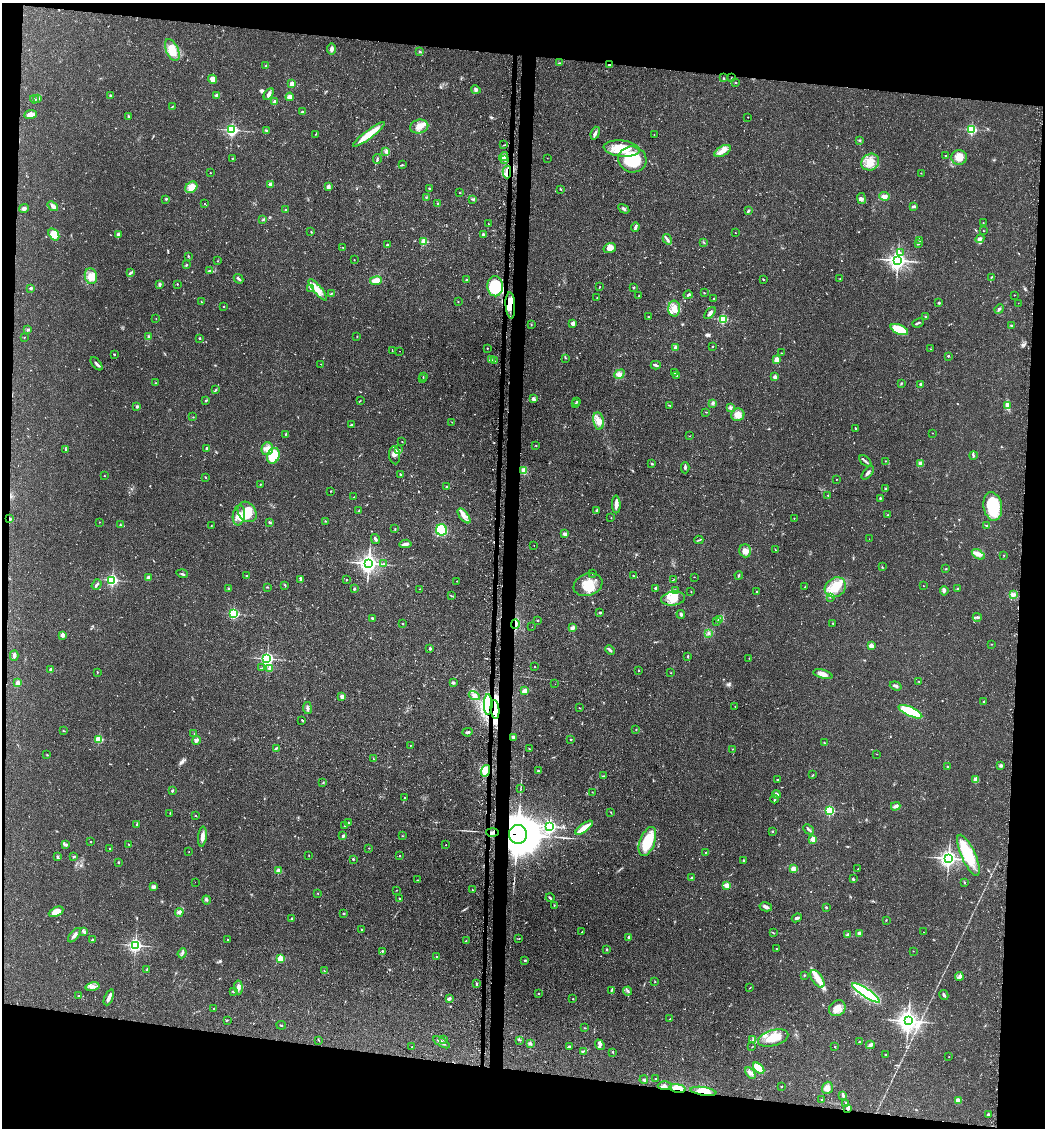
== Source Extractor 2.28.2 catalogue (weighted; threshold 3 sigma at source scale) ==
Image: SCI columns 286-4457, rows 1-4501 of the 4597 x 4502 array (HDU 1 of 3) = the unmasked area's bounding box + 8 px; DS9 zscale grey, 4 x 4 block average (1 PNG px = mean of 4 x 4 image px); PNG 1047 x 1130 px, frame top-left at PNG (2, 3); each listed source drawn as its Kron ellipse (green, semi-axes under 4 px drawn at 4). Shown black and unused: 15% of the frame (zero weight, under 3 of 4 exposures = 4% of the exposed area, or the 3 px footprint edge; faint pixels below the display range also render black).
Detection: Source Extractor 2.28.2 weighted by HDU 2 'WHT'. Background 0.15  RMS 0.0077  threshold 0.0346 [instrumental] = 3 sigma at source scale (4.5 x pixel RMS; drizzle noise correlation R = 1.50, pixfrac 1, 0.05/0.05 arcsec/px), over >= 5 px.
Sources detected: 665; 1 too faint to see at this stretch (4 x 4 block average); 5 inside a brighter object's white glare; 12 cosmic-ray / hot-pixel residue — neither listed nor drawn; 5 coinciding with a brighter row at this scale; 30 inside a brighter listed object's ellipse — not listed separately; of the other 612, all 500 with FLUX_AUTO >= 1.49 (the completeness limit of this list) listed and drawn (112 fainter detections not listed), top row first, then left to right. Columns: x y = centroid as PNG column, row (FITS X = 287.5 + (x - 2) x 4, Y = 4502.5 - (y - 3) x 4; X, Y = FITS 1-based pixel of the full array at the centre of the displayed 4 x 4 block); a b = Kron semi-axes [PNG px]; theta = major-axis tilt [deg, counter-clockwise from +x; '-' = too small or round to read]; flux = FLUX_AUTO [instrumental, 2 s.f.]
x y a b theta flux
331 49 5 2 - 16
172 50 12 6 -66 83
420 52 2 2 - 3.4
559 63 3 2 - 3.3
266 65 2 2 - 1.6
609 65 2 2 - 19
723 78 2 2 - 6.8
732 78 2 2 - 1.5
213 79 5 3 - 36
735 82 2 2 - 4.3
292 84 2 2 - 99
476 90 5 3 - 9.8
269 94 6 4 59 16
110 95 2 2 - 10
216 95 3 2 - 9.6
290 97 4 3 - 26
38 98 2 2 - 3.4
34 99 4 2 - 5.5
275 102 3 3 - 13
173 106 2 2 - 2.3
302 112 2 2 - 5.2
31 114 6 4 8 34
129 116 4 2 - 4.6
748 117 2 2 - 3.1
419 126 9 6 14 41
971 129 2 2 - 630
232 130 2 2 - 1000
266 130 3 2 - 5.5
595 133 6 2 70 11
316 134 2 2 - 1.7
369 134 20 4 37 96
654 134 2 2 - 2.2
860 140 2 2 - 2.8
504 145 2 2 - 2.9
622 148 18 8 -6 110
386 151 4 3 - 9.3
723 151 9 4 29 33
946 156 2 2 - 8.6
504 157 5 3 - 26
959 157 8 7 - 45
232 158 2 2 - 2.8
547 158 2 2 - 1.7
377 159 5 2 - 6.9
632 159 14 13 - 240
505 160 3 2 - 5.7
870 162 9 8 - 55
402 165 2 2 - 3.3
507 172 6 2 -89 16
210 173 2 2 - 2.8
921 173 2 2 - 1.8
270 185 2 2 - 56
191 187 6 5 - 55
328 187 4 3 - 8
429 188 2 2 - 6.3
561 189 3 2 - 3
460 193 2 2 - 2
884 196 5 4 - 23
426 198 3 2 - 3.8
862 198 5 3 - 11
166 199 3 2 - 3.7
473 199 3 2 - 4
204 204 2 2 - 3.1
438 204 3 2 - 5.4
53 206 6 3 -39 19
914 206 3 2 - 9.2
24 209 5 3 - 11
624 209 6 2 -30 7.9
285 210 2 2 - 3.4
748 211 3 2 - 9.9
263 220 2 2 - 2.1
983 223 2 2 - 1.9
489 224 2 2 - 2.5
635 227 4 3 - 8.4
983 231 2 2 - 1.8
311 232 2 2 - 2.7
735 233 2 2 - 1.6
54 234 6 4 -55 63
118 234 2 2 - 30
483 234 3 2 - 6.1
667 239 5 2 - 9
980 239 5 2 - 7.9
919 240 4 2 - 3.6
424 241 2 2 - 190
704 243 3 2 - 3.8
918 243 3 2 - 7.1
387 245 2 2 - 22
343 247 2 2 - 2.1
610 248 6 5 - 32
900 253 4 2 - 7.4
188 256 2 2 - 2.5
354 260 2 2 - 3.7
898 260 3 3 - 2400
218 261 2 2 - 1.6
186 265 3 2 - 3.4
210 271 3 2 - 4.4
130 273 4 2 - 5.7
91 276 8 6 -78 38
991 277 3 2 - 2.9
238 279 5 2 - 9.9
763 279 3 2 - 2.7
840 279 2 2 - 1.6
466 280 2 2 - 11
376 281 6 2 8 85
160 284 2 2 - 29
177 284 2 2 - 6.4
495 286 10 8 -88 410
600 287 2 2 - 2
31 288 2 2 - 26
311 288 3 2 - 3.4
634 288 2 2 - 14
318 290 13 4 -50 43
704 293 2 2 - 1.6
331 294 3 2 - 3
688 295 5 2 - 8.1
1014 295 2 2 - 2
638 296 2 2 - 1.8
597 298 2 2 - 1.5
714 298 2 2 - 6
458 301 2 2 - 1.7
201 302 2 2 - 2.7
939 303 2 2 - 9
1018 303 2 2 - 2.3
510 305 13 5 -86 55
224 307 2 2 - 7.9
674 308 8 6 -89 50
999 309 5 2 - 8.7
710 313 7 2 50 18
648 317 2 2 - 3.1
926 317 2 2 - 2.8
156 319 2 2 - 1.5
723 319 2 2 - 420
573 323 2 2 - 76
918 323 6 2 21 7.9
531 324 2 2 - 2.5
1011 325 3 2 - 4
28 330 2 2 - 3.7
899 330 9 4 -23 150
148 336 3 2 - 5.2
357 336 2 2 - 2.7
24 337 2 2 - 2
200 338 2 2 - 9.3
676 347 4 3 - 9.3
712 347 2 2 - 8
487 348 2 2 - 4.6
931 349 2 2 - 1.8
392 351 2 2 - 2.9
400 351 2 2 - 1.8
781 353 2 2 - 2.1
114 354 2 2 - 3.6
948 356 2 2 - 14
566 358 2 2 - 1.8
491 360 3 2 - 4.7
776 360 2 2 - 100
495 361 2 2 - 2
97 364 8 2 -51 11
321 364 2 2 - 3.8
656 365 5 2 - 7
675 372 2 2 - 2.5
619 374 6 4 38 17
677 375 4 2 - 4
423 376 2 2 - 2.1
775 377 2 2 - 62
423 379 2 2 - 2.1
155 383 2 2 - 2.3
901 384 2 2 - 3.4
921 384 2 2 - 32
216 389 3 2 - 3.6
533 399 4 2 - 16
206 401 3 3 - 4
360 401 3 2 - 2.4
577 401 2 2 - 2.5
576 403 2 2 - 2
713 403 3 3 - 9.1
670 405 2 2 - 1.7
1008 405 2 2 - 4
137 407 2 2 - 25
730 407 3 2 - 5.3
706 412 3 2 - 1.8
738 415 7 6 - 38
193 417 2 2 - 1.6
598 421 8 5 -79 44
452 422 3 2 - 2.1
351 425 3 2 - 5.9
855 428 3 2 - 3.1
932 433 2 2 - 2.1
285 434 3 2 - 3.4
689 436 2 2 - 1.6
402 442 2 2 - 2.2
536 445 2 2 - 1.9
207 448 3 2 - 7.8
66 449 3 2 - 3.8
267 449 6 5 - 29
398 450 3 2 - 4.3
395 455 9 5 -84 19
973 455 4 2 - 8.7
273 456 8 6 69 180
865 461 7 2 -42 8.3
885 461 2 2 - 4.4
920 463 3 3 - 12
652 464 3 2 - 5.9
685 468 5 2 - 8.4
524 471 4 3 - 34
868 473 8 2 51 12
400 474 2 2 - 10
104 476 2 2 - 1.7
205 477 3 2 - 3.7
836 479 2 2 - 2.3
260 485 3 2 - 2.9
446 486 2 2 - 4
885 488 3 2 - 4.3
330 491 2 2 - 2.2
828 495 2 2 - 2.6
354 497 2 2 - 2.3
880 498 2 2 - 5.3
616 504 9 3 -89 25
993 506 14 9 -80 190
597 510 3 2 - 4.1
359 511 3 2 - 3.8
247 512 11 8 -52 82
239 515 10 6 82 44
888 515 2 2 - 2
464 516 9 3 -51 23
611 518 2 2 - 2
794 518 2 2 - 3.3
10 519 3 2 - 3.7
326 521 2 2 - 2.4
99 522 2 2 - 3.5
270 522 4 2 - 6
120 525 2 2 - 5.2
987 525 3 2 - 3.7
211 526 2 2 - 2.3
395 529 2 2 - 2.4
441 530 6 5 - 210
565 534 4 3 - 11
375 539 5 2 - 11
869 539 2 2 - 1.5
699 540 4 2 - 4.3
405 544 6 3 7 14
534 545 2 2 - 1.5
775 550 3 2 - 2.2
745 551 6 6 - 26
978 554 7 4 -33 19
1004 555 2 2 - 2.6
369 563 3 3 - 2900
384 564 3 2 - 4.4
882 567 2 2 - 1.6
946 569 2 2 - 3.2
592 573 2 2 - 4.6
182 574 6 2 -18 6
739 575 4 2 - 4.8
247 576 3 2 - 2.7
633 576 3 2 - 2.5
694 577 2 2 - 1.7
148 578 3 3 - 15
301 579 3 2 - 7.7
112 580 2 2 - 820
346 580 2 2 - 9.6
673 580 2 2 - 1.9
457 581 2 2 - 2
96 585 5 2 - 9.6
285 585 2 2 - 2.8
588 585 15 11 20 92
923 586 2 2 - 3.1
268 587 3 2 - 3.5
805 587 3 2 - 2.2
835 587 11 9 36 85
655 588 2 2 - 15
958 588 2 2 - 2.7
229 589 2 2 - 7.6
354 589 2 2 - 16
420 589 2 2 - 1.9
675 591 4 2 - 5.9
944 591 5 2 - 11
691 592 2 2 - 1.9
756 592 2 2 - 2.2
1014 594 3 2 - 6.8
451 596 2 2 - 2
830 597 2 2 - 2.6
673 599 12 7 8 52
600 613 2 2 - 18
234 614 2 2 - 590
681 614 4 3 - 7.4
977 617 4 2 - 6.6
372 618 2 2 - 16
719 619 2 2 - 21
537 621 3 2 - 2.4
717 622 2 2 - 5
833 623 2 2 - 5.6
403 624 2 2 - 8.2
515 624 4 3 - 14
532 627 2 2 - 1.5
573 628 3 3 - 17
708 633 3 2 - 4.2
62 635 2 2 - 79
991 644 2 2 - 1.7
871 646 2 2 - 100
430 649 2 2 - 26
610 650 5 2 - 7.2
14 655 5 3 - 14
688 657 3 2 - 5.1
749 658 2 2 - 1.7
267 659 2 2 - 1100
535 667 2 2 - 1.9
261 668 2 2 - 1.7
270 668 2 2 - 50
51 670 2 2 - 44
638 670 2 2 - 7
97 672 2 2 - 3
671 673 2 2 - 1.5
823 674 10 4 -15 29
919 681 2 2 - 1.6
18 683 2 2 - 98
453 683 3 2 - 9.3
555 684 2 2 - 3.9
896 686 6 2 -18 12
524 691 4 3 - 28
474 696 6 4 -29 15
342 697 2 2 - 51
984 702 2 2 - 20
488 705 10 3 -90 48
735 706 2 2 - 1.5
307 708 6 2 -82 9.9
580 708 4 2 - 2.5
495 709 9 4 -84 360
910 712 13 4 -25 190
302 720 3 2 - 2.8
636 730 2 2 - 2.2
63 731 2 2 - 3.1
467 732 5 2 - 11
194 734 2 2 - 1.7
513 737 3 3 - 6.1
99 739 2 2 - 300
196 740 4 4 - 11
570 740 2 2 - 4.5
824 743 2 2 - 2.4
410 746 2 2 - 1.8
276 748 4 2 - 4.2
529 749 2 2 - 3.8
732 749 2 2 - 2.3
877 754 2 2 - 1.7
47 755 2 2 - 1.9
373 758 2 2 - 1.8
1001 765 4 3 - 7
948 767 3 2 - 3.6
486 771 6 4 74 53
538 771 2 2 - 4.2
813 775 2 2 - 2.6
603 776 3 2 - 2.2
777 779 2 2 - 5.7
976 780 3 2 - 35
323 782 2 2 - 2.5
521 789 2 2 - 1.9
172 791 2 2 - 22
592 792 2 2 - 1.6
776 794 4 3 - 21
404 798 2 2 - 4
774 799 4 2 - 5.5
896 806 5 3 - 14
830 811 2 2 - 530
611 812 3 2 - 2.6
170 813 2 2 - 2.5
195 816 2 2 - 3.3
349 823 4 2 - 5
136 824 2 2 - 2.6
345 826 2 2 - 1.5
550 827 2 2 - 1100
584 828 10 3 35 66
808 829 6 2 -45 6.7
772 831 2 2 - 13
492 832 6 2 -2 12
518 834 9 9 - 16000
343 836 4 2 - 8
403 836 3 2 - 2.5
202 837 10 4 85 23
813 839 2 2 - 170
90 842 2 2 - 2.5
647 842 15 7 70 160
129 844 3 2 - 4.5
66 845 2 2 - 26
446 845 2 2 - 2
109 848 2 2 - 3.6
369 848 2 2 - 1.7
189 852 2 2 - 2.5
705 852 2 2 - 3
309 855 2 2 - 1.6
968 855 22 7 -66 190
399 856 2 2 - 6.4
57 857 3 2 - 6
74 857 3 2 - 5.4
948 858 3 3 - 2200
353 859 2 2 - 4.8
743 860 2 2 - 12
119 862 2 2 - 3.7
793 869 4 4 - 16
858 869 2 2 - 4
278 871 2 2 - 100
692 878 3 2 - 4.1
853 879 3 2 - 6.7
417 880 2 2 - 1.8
195 882 2 2 - 2.7
964 882 3 2 - 3.3
727 885 2 2 - 110
154 887 4 3 - 14
396 890 2 2 - 1.5
472 890 2 2 - 3.4
318 893 2 2 - 2.3
550 898 4 2 - 6.9
400 899 3 2 - 4.4
206 900 4 2 - 6.2
554 905 2 2 - 2.6
766 907 6 3 -12 14
826 907 2 2 - 14
56 912 8 4 25 42
179 912 4 4 - 13
344 913 2 2 - 12
292 918 3 2 - 3.7
797 918 5 2 - 8.9
886 920 2 2 - 2.5
362 929 2 2 - 3
84 932 3 3 - 7
582 932 2 2 - 1.7
923 932 2 2 - 1.5
773 933 3 2 - 3.3
859 933 2 2 - 73
847 934 3 2 - 7.8
74 935 8 3 50 15
629 937 2 2 - 45
519 938 2 2 - 1.8
92 940 3 2 - 4.9
227 940 2 2 - 8.5
466 940 2 2 - 1.6
135 945 2 2 - 1200
606 949 3 2 - 3.4
776 949 2 2 - 2.1
382 951 3 2 - 4.8
913 951 2 2 - 2.2
182 953 5 2 - 7.2
436 957 2 2 - 2.8
280 958 2 2 - 160
525 960 2 2 - 14
146 970 2 2 - 3
324 971 2 2 - 2.2
804 975 2 2 - 2.1
959 976 4 3 - 11
817 979 10 5 -56 40
655 982 2 2 - 4.6
476 984 3 2 - 4.6
92 987 7 4 10 19
238 987 7 4 -84 16
750 988 3 2 - 2
612 990 4 2 - 3.8
233 991 3 2 - 5.1
628 991 4 2 - 7.2
539 993 2 2 - 2.1
866 993 16 4 -34 540
944 995 5 2 - 9.9
79 996 2 2 - 3.3
109 997 8 2 66 23
449 999 3 2 - 11
573 999 2 2 - 2.6
837 1008 9 7 36 40
214 1009 2 2 - 4.4
670 1019 2 2 - 3.2
227 1020 2 2 - 2.3
908 1021 4 3 - 3800
281 1025 5 2 - 3.6
585 1028 2 2 - 2.3
773 1038 16 8 17 95
444 1039 3 2 - 2.8
318 1040 2 2 - 1.6
520 1040 2 2 - 2.1
753 1040 2 2 - 4.2
441 1042 9 2 -31 20
859 1042 2 2 - 5.7
530 1043 2 2 - 10
600 1045 6 3 -54 14
870 1045 4 2 - 21
569 1046 4 2 - 6
835 1046 2 2 - 2.1
412 1047 2 2 - 1.6
752 1047 2 2 - 2.2
583 1051 3 2 - 4.4
613 1052 2 2 - 2.6
885 1055 2 2 - 4.2
949 1057 2 2 - 2.1
759 1068 7 3 -44 110
750 1073 6 3 -55 15
656 1079 2 2 - 3.4
644 1080 4 3 - 7.3
665 1086 7 4 -2 14
781 1087 2 2 - 4.7
677 1088 8 3 -10 50
827 1088 6 5 - 27
703 1091 13 4 -8 64
843 1095 4 2 - 8.5
821 1099 2 2 - 2.7
958 1101 4 3 - 31
846 1103 3 2 - 3.1
848 1108 2 2 - 36
988 1114 2 2 - 25
Overlapping masked pixels (flux is a lower limit): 13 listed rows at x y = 609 65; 507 172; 510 305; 10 519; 515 624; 488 705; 495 709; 486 771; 492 832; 518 834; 677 1088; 703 1091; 848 1108
Diffuse or blended objects may show on this block-average render without a row.